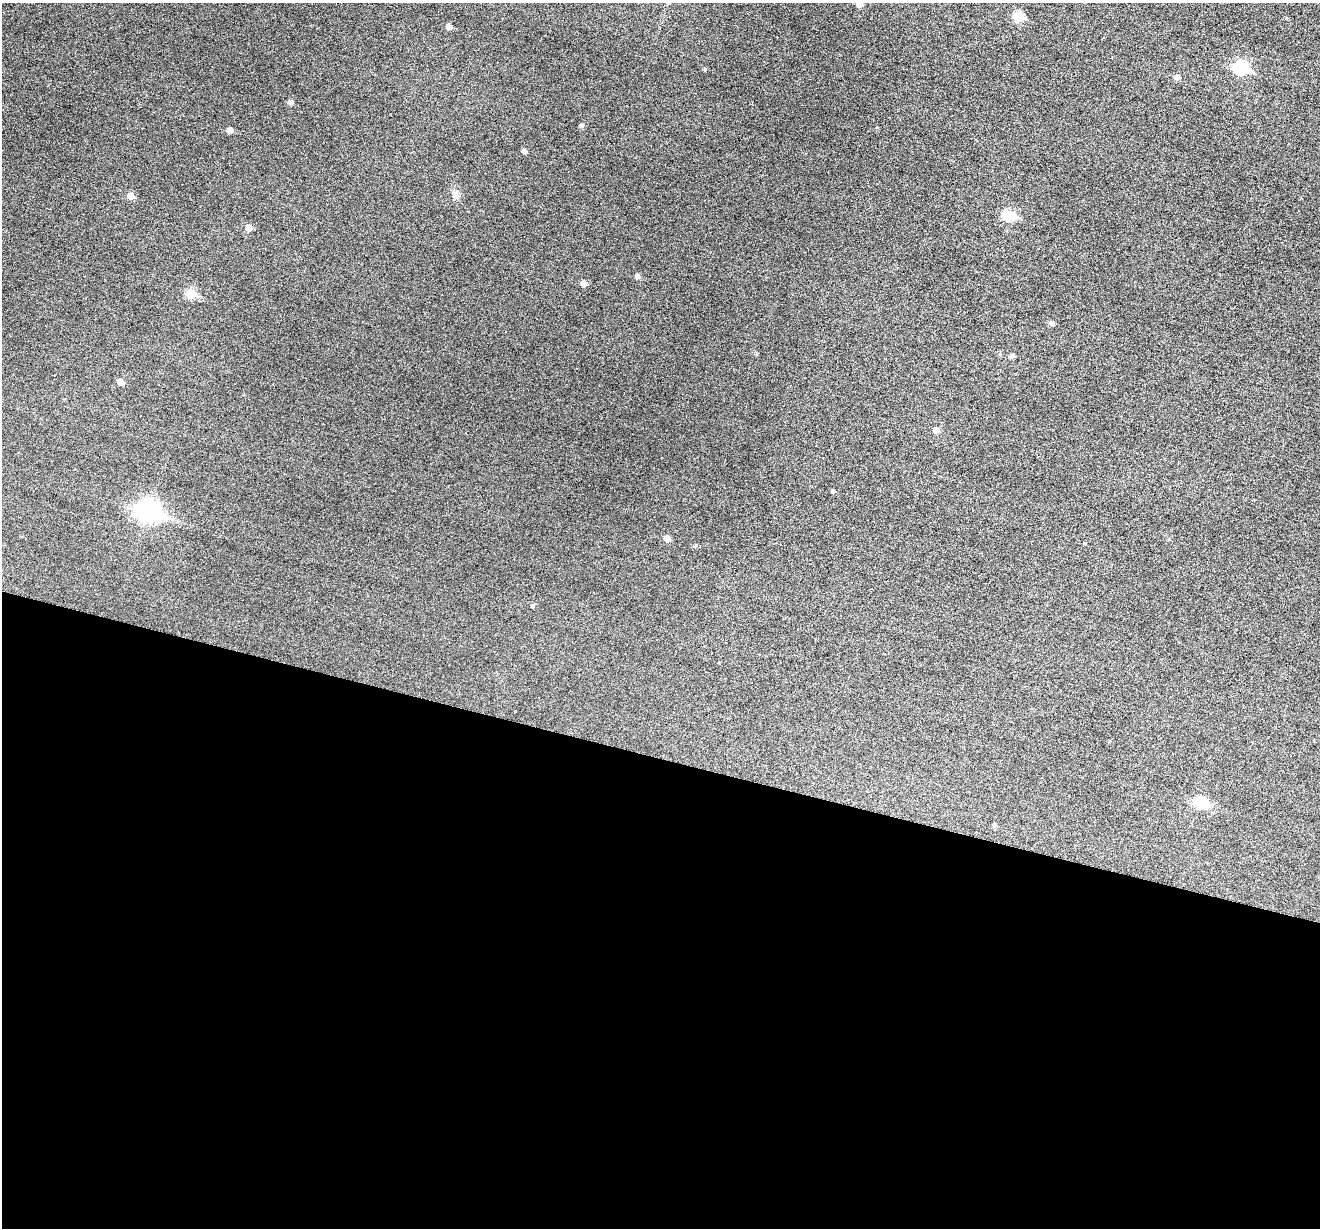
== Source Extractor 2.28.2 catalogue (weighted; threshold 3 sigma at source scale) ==
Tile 14 of 4 x 4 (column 2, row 4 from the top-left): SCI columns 1321-2638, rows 257-1482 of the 5273 x 5289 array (HDU 1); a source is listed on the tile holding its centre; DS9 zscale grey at full resolution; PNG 1322 x 1230 px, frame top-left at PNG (2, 3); no overlay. Shown black and unused: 38% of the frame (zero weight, under 3 of 6 exposures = <1% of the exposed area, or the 3 px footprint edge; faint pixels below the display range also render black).
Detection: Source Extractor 2.28.2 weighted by HDU 2 'WHT'; one run over the whole footprint, this tile lists its part. Background 0.0472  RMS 0.0054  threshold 0.0222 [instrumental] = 3 sigma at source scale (4.09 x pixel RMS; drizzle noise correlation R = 1.36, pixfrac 0.8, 0.05/0.05 arcsec/px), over >= 5 px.
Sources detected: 26; all 26 listed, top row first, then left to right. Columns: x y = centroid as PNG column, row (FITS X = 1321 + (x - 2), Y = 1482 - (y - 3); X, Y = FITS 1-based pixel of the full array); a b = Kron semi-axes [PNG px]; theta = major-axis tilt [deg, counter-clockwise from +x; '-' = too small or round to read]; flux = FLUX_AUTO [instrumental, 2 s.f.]
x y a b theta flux
860 4 5 5 - 3.8
1019 17 6 5 - 18
449 27 5 5 - 2.8
1241 68 8 6 -23 60
1177 77 5 5 - 2
291 102 5 4 - 1.7
582 125 5 5 - 1.2
230 130 5 5 - 3.2
524 151 5 5 - 1.5
455 195 11 7 -79 2.7
130 196 6 6 - 4.8
1009 215 7 6 - 26
249 228 6 6 - 3.6
637 277 5 5 - 1.6
584 283 5 5 - 2.6
191 294 6 6 - 16
1052 323 5 5 - 1.6
757 354 5 3 - 0.54
120 382 5 5 - 3.6
936 430 6 5 - 2.7
833 491 4 4 - 0.68
148 511 11 8 -16 240
667 538 5 5 - 3.1
1085 543 3 3 - 0.43
1200 803 7 6 - 32
995 825 5 5 - 0.92
Isophote crosses this tile's border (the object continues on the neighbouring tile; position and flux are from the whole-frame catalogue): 1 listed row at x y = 860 4
Unlisted compact peaks at least as high as the median listed source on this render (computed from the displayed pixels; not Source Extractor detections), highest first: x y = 705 69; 696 545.